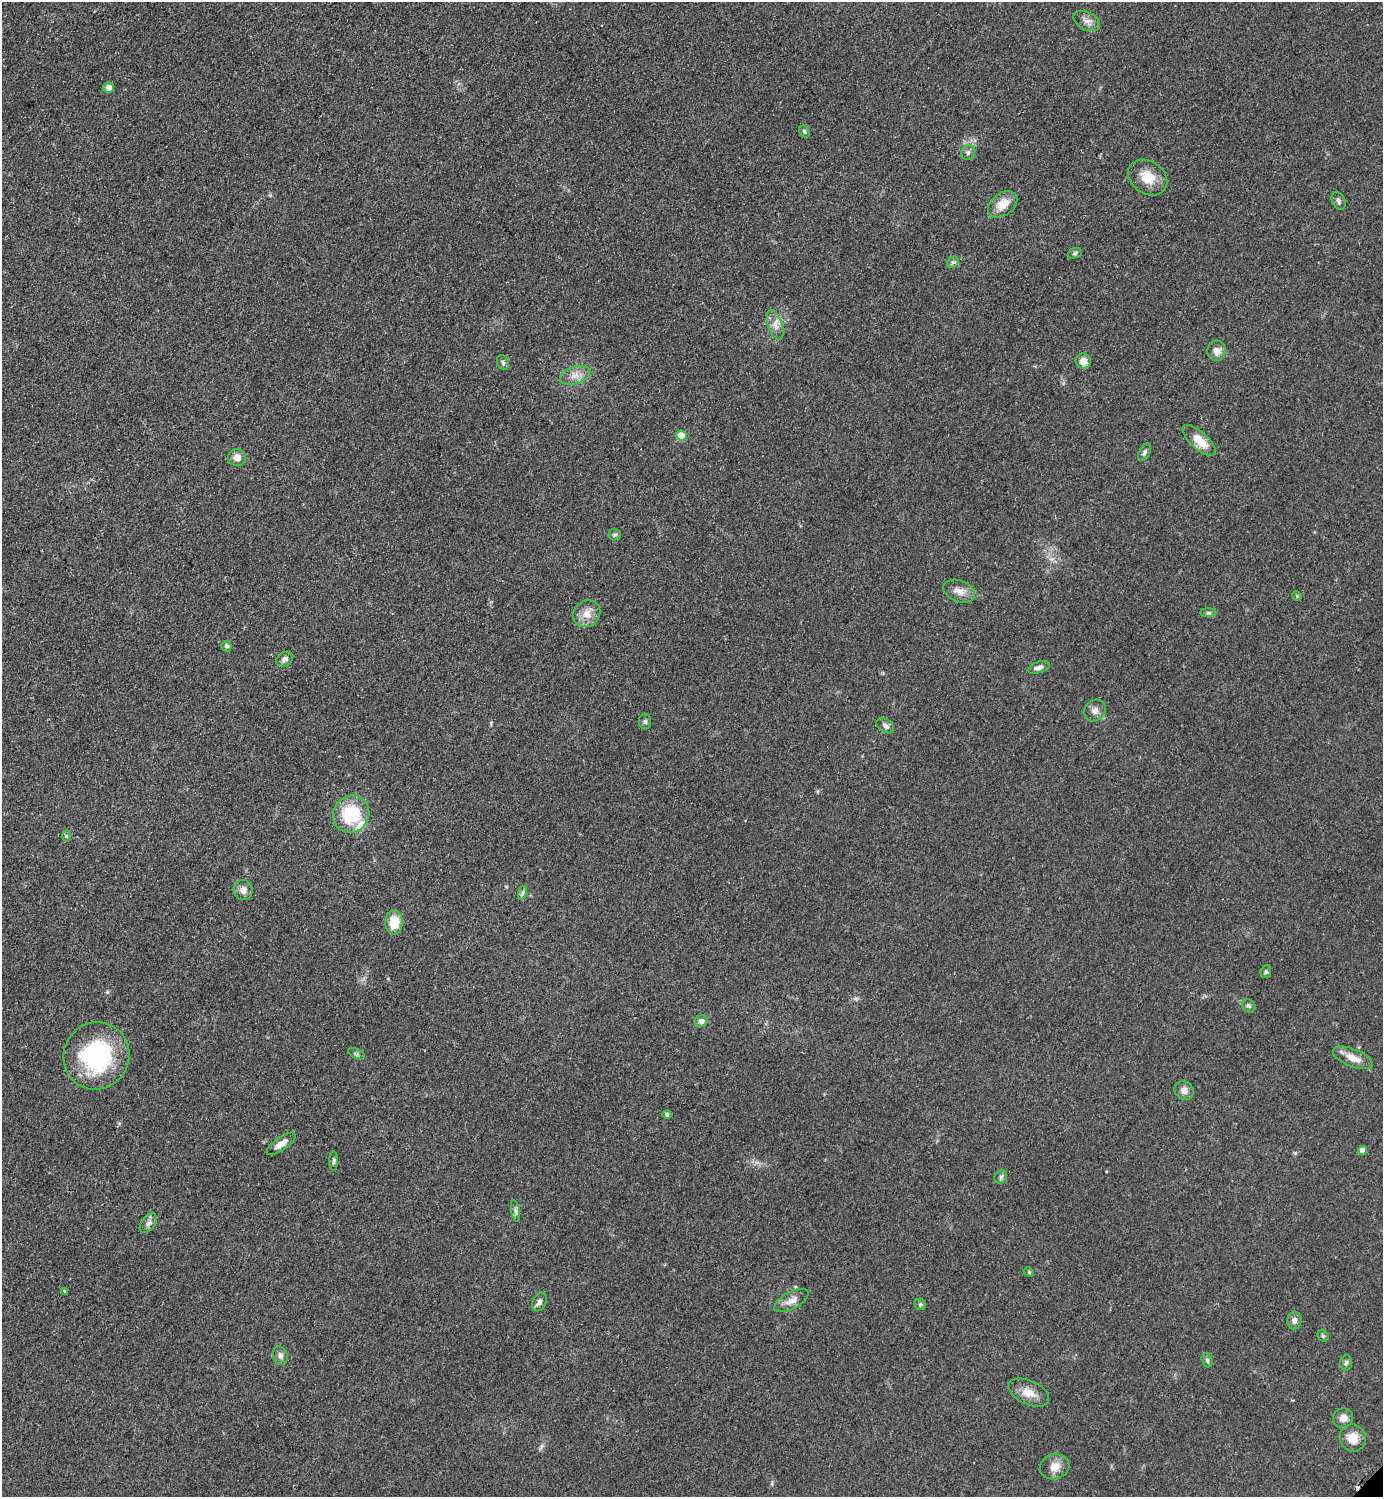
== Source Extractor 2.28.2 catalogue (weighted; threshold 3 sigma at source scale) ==
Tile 11 of 4 x 4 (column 3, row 3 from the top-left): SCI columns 3076-4456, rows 1504-2998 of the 6005 x 6005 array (HDU 1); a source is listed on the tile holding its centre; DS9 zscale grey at full resolution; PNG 1385 x 1499 px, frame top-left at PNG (2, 2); each listed source drawn as its Kron ellipse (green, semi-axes under 4 px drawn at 4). Shown black and unused: <1% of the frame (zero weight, under 2 of 3 exposures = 1% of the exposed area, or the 3 px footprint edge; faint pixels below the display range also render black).
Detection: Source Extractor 2.28.2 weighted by HDU 2 'WHT'; one run over the whole footprint, this tile lists its part. Background 0.0799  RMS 0.0075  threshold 0.0337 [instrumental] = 3 sigma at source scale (4.5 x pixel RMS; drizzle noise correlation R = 1.50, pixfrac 1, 0.05/0.05 arcsec/px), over >= 5 px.
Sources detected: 64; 1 cosmic-ray / hot-pixel residue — neither listed nor drawn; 1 inside a brighter listed object's ellipse — not listed separately; the other 62 listed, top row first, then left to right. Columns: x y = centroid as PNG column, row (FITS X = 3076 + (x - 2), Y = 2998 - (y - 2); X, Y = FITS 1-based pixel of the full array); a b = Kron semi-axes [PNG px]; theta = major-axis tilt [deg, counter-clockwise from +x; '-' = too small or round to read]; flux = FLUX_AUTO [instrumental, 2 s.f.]
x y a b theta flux
1087 21 14 8 -28 5
109 88 5 5 - 5.8
804 131 6 5 - 1.3
968 152 7 6 - 2.1
1148 177 21 16 -34 15
1339 201 9 6 -66 2.4
1003 204 16 11 37 11
1075 253 7 5 20 1.3
953 262 6 5 - 1.5
775 325 15 7 -72 5.5
1216 351 10 9 - 5.4
1083 361 8 7 - 6.1
503 362 8 5 -69 1.6
575 375 16 8 19 6.4
681 436 5 5 - 14
1199 440 21 8 -42 14
1145 452 9 5 62 1.9
237 457 9 8 - 5.9
614 535 6 6 - 1.4
959 591 16 10 -21 6.6
1297 596 5 4 - 0.87
1208 613 8 4 0 1.4
587 614 14 12 42 8.3
227 646 5 5 - 2
285 659 9 6 30 3.1
1039 667 11 5 18 3.3
1095 711 12 10 44 4.2
645 722 8 6 90 1.7
885 726 10 6 -36 2.6
351 814 19 17 52 41
66 836 6 4 -89 0.99
243 890 10 9 - 5.2
522 893 7 4 72 1.5
394 922 12 9 86 16
1266 972 6 5 - 1.3
1249 1006 7 6 - 1.7
701 1021 6 5 - 3.6
357 1054 9 4 -26 1.7
96 1056 34 32 63 83
1353 1058 21 8 -22 9
1184 1090 10 9 - 4.9
667 1114 4 4 - 2
281 1144 17 6 35 6.4
1362 1150 4 4 - 5.8
334 1161 10 4 89 1.5
1001 1177 7 5 47 1.5
516 1211 11 4 -79 2
148 1223 11 6 52 2.9
1029 1272 5 4 - 0.91
64 1291 4 3 - 1.8
791 1300 19 8 28 6.5
539 1302 10 6 62 2.7
920 1304 6 5 - 1.4
1294 1320 9 7 82 3.5
1323 1336 6 5 - 1.2
280 1355 9 7 -70 3
1207 1360 7 5 -72 1.6
1346 1363 8 6 85 1.9
1029 1393 22 11 -25 9.3
1343 1418 10 9 - 4.9
1353 1438 13 13 - 9.8
1055 1467 15 12 14 7.4